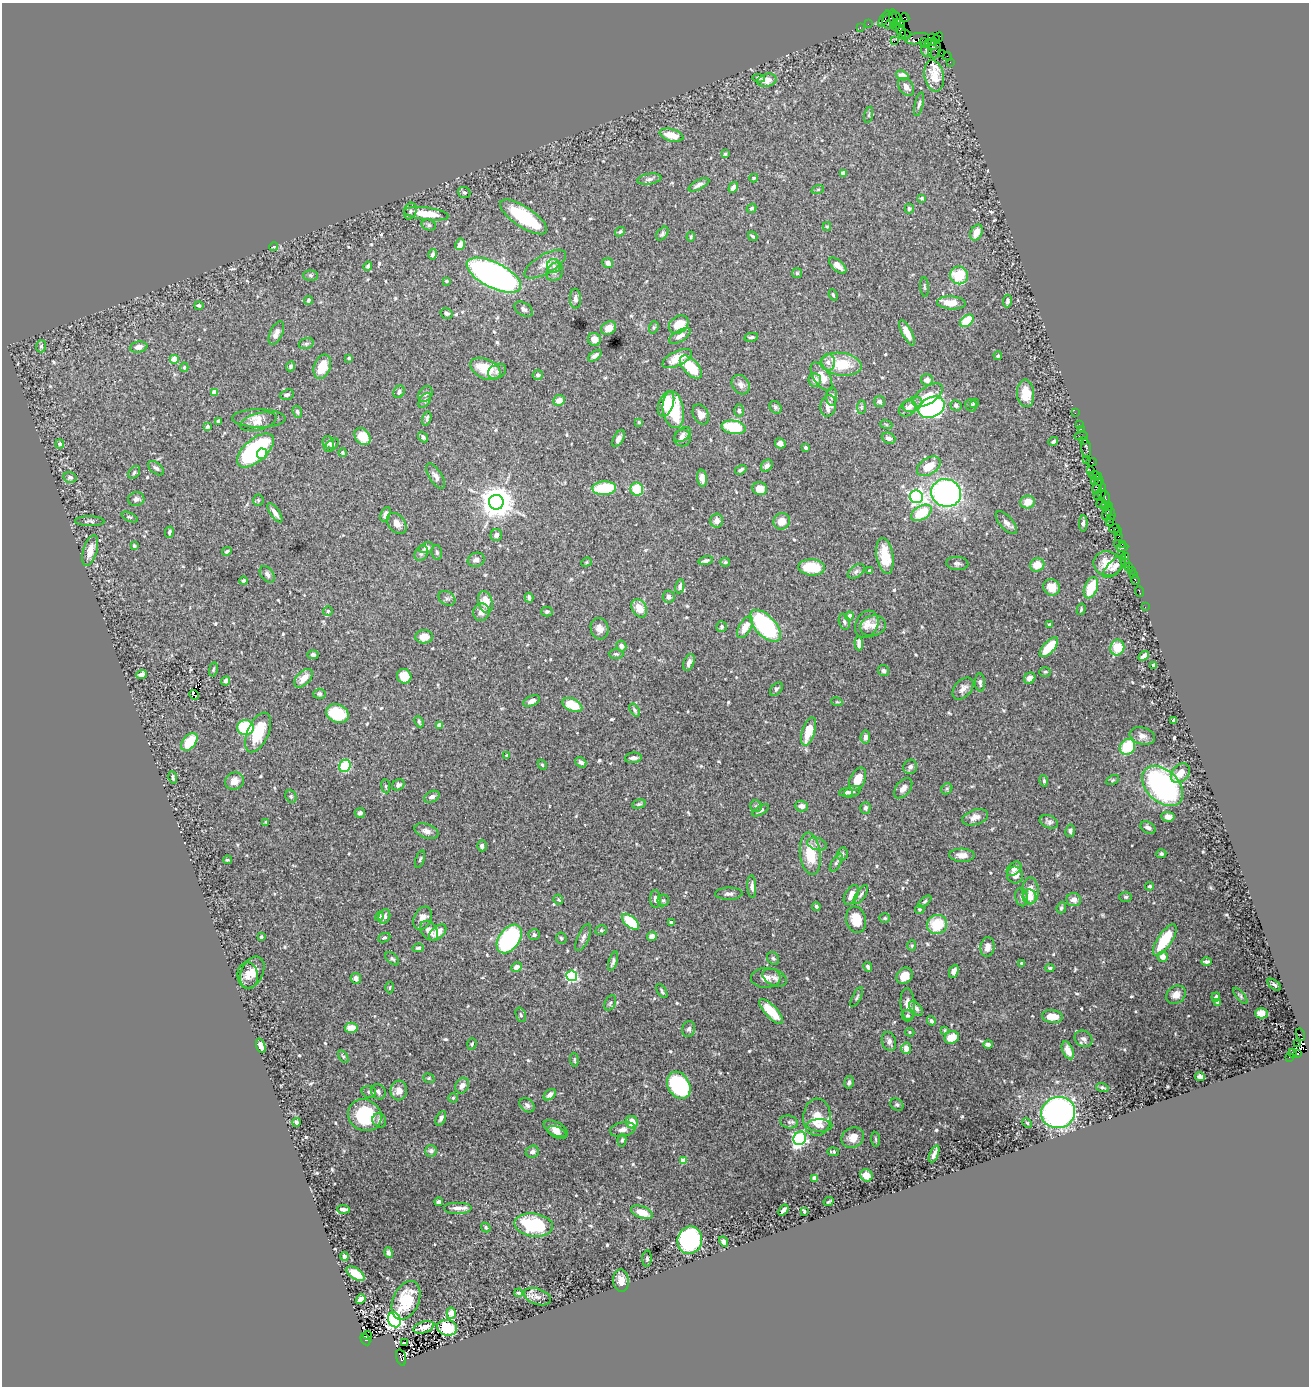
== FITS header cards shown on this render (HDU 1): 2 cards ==
NAXIS1  =                 1307
NAXIS2  =                 1384

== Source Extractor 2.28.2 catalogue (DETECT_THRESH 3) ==
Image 1307 x 1384 px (HDU 1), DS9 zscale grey, 1 PNG px = 1 image px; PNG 1311 x 1388 px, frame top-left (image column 1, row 1384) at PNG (2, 3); each listed source drawn as its Kron ellipse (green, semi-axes under 4 px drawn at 4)
Background 0.693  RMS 0.018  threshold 0.055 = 3 sigma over >= 5 px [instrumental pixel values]
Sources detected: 619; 2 with non-positive FLUX_AUTO (blend fragments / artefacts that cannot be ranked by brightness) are neither listed nor drawn; of the other 617, the 500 brightest by FLUX_AUTO listed and drawn (117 fainter detections omitted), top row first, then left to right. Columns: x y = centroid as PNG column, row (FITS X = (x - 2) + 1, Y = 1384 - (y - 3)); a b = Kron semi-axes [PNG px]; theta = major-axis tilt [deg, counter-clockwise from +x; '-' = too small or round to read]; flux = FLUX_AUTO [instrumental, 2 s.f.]
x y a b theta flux
893 18 9 3 -81 84
905 18 5 3 - 24
884 19 9 4 59 86
898 20 9 3 -59 370
888 21 7 6 - 230
897 23 3 3 - 440
868 24 2 2 - 12
895 26 5 3 - 550
860 28 3 2 - 38
901 32 8 4 -69 86
906 34 6 3 -29 83
938 37 5 3 - 170
934 38 6 3 -9 390
917 39 12 5 10 210
894 41 2 2 - 550
933 42 4 3 - 1000
924 43 5 4 - 910
931 45 6 3 -35 1200
935 49 9 6 81 430
927 51 6 5 - 2.6
941 53 2 2 - 50
947 56 4 2 - 82
950 62 2 2 - 22
902 75 6 4 -18 12
934 76 16 9 -80 17
758 78 6 4 -7 2.4
767 80 10 6 11 12
906 87 10 7 -54 8.9
919 104 12 4 77 3.3
869 115 8 3 77 1.6
671 135 12 6 -15 21
725 154 3 3 - 2.1
843 173 4 4 - 4.3
754 178 4 3 - 1.7
649 179 12 5 9 4.5
699 185 11 4 28 5.5
733 187 6 4 59 4.2
818 189 6 4 19 1.7
464 192 6 5 - 2.7
922 198 4 3 - 1.7
752 208 5 4 - 2.4
909 209 5 4 - 2.2
410 211 8 6 72 3.4
426 214 22 6 -7 28
524 217 27 10 -34 85
429 225 7 5 -17 2.6
827 227 4 4 - 1.7
620 232 5 4 - 2.1
976 232 8 5 67 14
662 234 8 5 53 2.9
753 236 5 3 - 2
691 237 5 3 - 1.6
460 244 6 5 - 10
274 247 4 4 - 1.8
433 254 5 4 - 3.9
608 263 5 5 - 5.9
545 264 23 9 30 14
368 266 4 4 - 3.1
554 266 7 7 - 4.7
838 266 10 5 -41 8.2
555 272 9 8 - 5.8
797 273 5 5 - 1.7
310 275 7 5 -1 2.3
494 275 29 12 -26 670
959 275 9 9 - 45
446 281 4 3 - 1.9
924 287 10 3 -86 1.8
833 295 6 3 -69 1.8
575 299 10 5 -88 4
308 300 4 3 - 2.4
1008 301 6 4 87 4.4
951 303 14 6 -3 20
199 306 4 3 - 2
524 309 10 6 -31 3.8
447 313 6 5 - 2.9
967 321 7 5 41 39
679 325 10 8 35 25
654 327 6 4 72 2
608 328 8 6 35 12
276 333 13 6 65 8.4
907 333 14 5 -62 13
680 336 12 5 30 7.3
751 337 7 4 11 2.2
594 339 6 6 - 11
306 344 7 5 17 2.6
41 346 6 5 - 2.4
139 347 9 5 10 7.5
595 356 7 4 38 5
998 356 4 3 - 2
349 358 3 3 - 2.1
677 358 16 7 26 21
174 359 4 4 - 18
828 362 8 7 - 5.3
841 364 20 11 -8 40
291 366 5 4 - 2.5
184 367 4 4 - 1.7
322 367 12 8 70 23
691 367 14 7 -47 43
485 369 16 9 -24 31
497 371 9 7 27 4.9
538 375 5 5 - 3.3
821 377 16 8 -58 16
815 380 7 6 - 5.4
927 380 6 5 - 7.2
741 385 10 8 -54 6
214 392 4 3 - 12
399 392 6 5 - 2.8
1026 393 14 8 -87 21
425 394 8 6 51 3.3
287 395 7 5 22 3.1
928 395 17 8 34 17
832 397 9 5 88 3.9
425 400 8 5 53 2.5
559 400 6 5 - 10
880 402 5 5 - 3.3
974 403 5 4 - 1.7
666 404 13 7 69 26
912 404 10 6 22 7.9
956 405 6 5 - 3.2
971 405 6 5 - 2.8
828 406 11 7 80 10
775 407 7 5 -53 2.3
861 407 7 4 89 2.1
932 407 14 10 25 270
907 408 9 7 35 6.9
673 410 18 10 -81 71
739 411 6 5 - 2.6
297 412 6 4 -72 2.7
1075 413 2 2 - 31
701 414 11 7 -63 7.1
259 418 26 9 -1 12
427 419 7 4 74 2.7
218 421 4 3 - 2.2
258 422 19 8 15 9.8
639 422 4 3 - 2
886 424 6 4 -19 1.8
1079 424 2 2 - 58
208 427 4 4 - 2.7
734 427 12 6 -8 61
1081 430 3 2 - 70
683 434 9 6 39 4.1
1081 436 7 3 7 270
362 437 9 7 -53 21
423 437 6 4 -48 2.6
682 438 8 8 - 5.5
888 438 7 5 -23 5.6
618 439 9 5 59 5.1
1084 440 4 2 - 140
1053 441 5 4 - 2.8
328 443 6 5 - 4.2
780 443 5 5 - 6
60 444 4 4 - 3.5
332 445 8 5 44 3.3
806 448 3 3 - 2.7
1086 448 10 5 -82 270
255 450 22 11 41 160
342 453 4 4 - 2.1
262 454 5 5 - 11
1087 459 3 2 - 130
1091 462 5 2 - 110
767 466 7 5 50 4.5
929 466 13 8 32 20
156 468 9 5 -39 3.8
741 470 6 3 32 3.1
1090 470 2 2 - 130
134 472 7 5 51 2.4
435 476 14 6 -58 6.7
1096 476 6 2 -15 79
70 477 7 5 -13 3.6
702 478 8 5 -82 8.5
1099 480 6 3 -58 140
1095 481 4 3 - 220
1097 486 8 3 76 430
604 488 12 7 3 53
637 489 6 6 - 40
760 489 7 6 - 12
1102 491 8 4 85 320
946 493 15 14 - 360
1097 496 2 2 - 42
916 497 6 6 - 300
1105 498 7 3 -78 320
136 499 8 7 - 4.7
258 500 5 5 - 1.7
496 502 7 7 - 2600
1028 502 7 6 - 17
1101 503 5 3 - 230
1105 506 5 3 - 81
1109 507 4 2 - 70
1107 512 8 3 71 320
275 513 11 4 -55 6.1
921 513 11 7 31 38
1111 513 7 3 -70 250
385 514 7 4 65 4.9
130 517 9 4 -25 2
1111 519 3 2 - 36
90 521 14 5 -1 3.5
717 521 7 6 - 7.7
782 521 8 8 - 13
1110 522 2 2 - 190
397 523 12 8 -49 7.9
1006 523 14 6 -49 6.6
1083 523 8 4 87 3.7
1115 529 5 3 - 120
1117 531 4 2 - 87
169 532 6 4 77 2.3
496 535 6 5 - 5.5
1119 537 3 2 - 72
1118 543 3 2 - 94
1122 544 2 2 - 89
134 546 3 3 - 2.2
1122 547 6 3 9 130
426 548 7 5 19 4.4
90 550 16 7 74 14
227 551 5 3 - 2.1
437 552 7 5 -79 3
421 553 8 6 58 4
1121 554 2 2 - 540
885 556 18 8 -81 28
1125 556 3 2 - 52
476 560 8 7 - 5.4
706 561 7 4 14 3.3
586 562 5 4 - 1.6
725 562 5 4 - 2.3
1126 562 2 2 - 22
957 563 11 6 -5 3.9
1107 564 14 12 -20 22
1037 565 7 6 - 16
1128 566 2 2 - 14
812 567 13 8 -4 40
1115 567 15 6 44 6.1
1131 570 3 2 - 98
856 571 9 6 38 3.9
869 571 3 3 - 1.9
267 574 9 6 -54 4.7
1133 574 3 2 - 59
1135 580 4 3 - 65
244 581 4 4 - 2.7
680 586 7 4 79 4.1
1052 587 8 8 - 18
1091 588 11 6 67 37
1139 591 5 3 - 56
669 597 6 6 - 3.9
447 598 9 6 -31 3.4
529 598 5 3 - 3.5
485 602 11 7 -75 17
1145 607 2 2 - 23
639 608 9 7 -59 18
1081 609 6 3 74 1.7
328 611 5 5 - 1.8
481 612 9 8 - 7.8
547 612 5 5 - 2.7
849 616 4 4 - 6.1
844 622 8 5 -75 2.9
867 624 14 11 62 10
1049 625 4 3 - 2.1
765 626 20 10 -46 170
873 626 13 10 14 9.8
722 627 5 5 - 2.3
745 627 12 6 59 16
600 629 11 8 -74 8.8
424 637 9 6 2 15
859 643 7 4 -89 5.6
621 646 5 5 - 4.9
1049 647 12 5 49 39
1117 647 8 7 - 33
616 654 7 4 -1 2.1
313 655 5 4 - 3
1144 656 6 4 40 5.3
689 662 9 5 69 5.1
1154 665 3 3 - 8.8
213 669 7 4 79 1.7
883 671 6 5 - 2.6
1045 672 6 4 1 1.7
142 674 5 4 - 5.3
404 676 7 7 - 23
304 678 11 6 45 12
1030 678 6 5 - 5.5
226 681 4 4 - 4.3
980 682 9 5 -88 3.4
963 688 12 8 48 7.4
776 689 8 5 48 2.5
319 694 6 5 - 2.4
194 695 5 2 - 3.1
531 701 9 5 21 5.3
837 702 6 3 -17 1.6
572 705 11 6 -25 32
635 710 7 3 -57 2.1
337 714 12 9 -21 54
1174 720 4 3 - 5.4
419 722 6 3 -66 1.7
439 725 4 4 - 12
246 728 8 7 - 70
808 731 14 6 72 31
258 732 21 10 66 41
1142 736 13 8 -15 7.6
865 737 6 4 84 5.8
189 742 10 6 52 36
1127 747 8 7 - 47
507 756 4 3 - 5.1
633 758 8 5 4 5.7
581 762 6 4 -40 3.5
542 765 5 4 - 1.7
345 766 6 5 - 76
910 767 7 6 - 4.8
1180 773 11 8 47 12
173 777 6 3 -79 2.2
858 779 12 7 65 17
1112 780 7 4 27 1.8
234 781 9 8 - 11
1044 781 6 4 -80 2.1
398 785 6 5 - 3
386 786 7 3 -82 1.7
1163 786 24 15 -44 250
903 788 12 7 51 6.7
947 789 6 5 - 2.1
846 792 7 4 4 4.1
852 792 8 5 21 3
291 796 7 5 -69 2.1
432 797 8 5 29 4.1
639 804 7 4 15 2.4
756 806 6 5 - 2.3
801 806 7 5 -1 5.1
865 808 6 5 - 2.8
761 810 9 4 30 2.8
360 813 5 4 - 3.5
975 817 13 7 18 7.6
1168 817 7 5 -6 6.2
266 822 3 3 - 1.8
1049 822 9 6 -20 3.7
1148 828 8 5 -30 6
426 831 12 7 -20 6.5
1070 831 6 5 - 3.2
817 844 10 6 -16 4.4
482 846 5 4 - 3.9
810 854 21 10 -83 38
842 854 6 5 - 2.5
1161 854 5 4 - 2.3
962 855 13 6 -2 10
420 859 9 4 69 2.1
227 860 4 3 - 1.9
836 863 10 4 59 3.1
1014 869 8 6 43 5.5
1015 875 8 8 - 9.6
1149 886 4 4 - 2.1
752 887 11 4 -87 4.8
1030 890 13 8 -86 11
729 894 14 6 1 5.1
851 895 11 6 59 10
861 895 11 4 56 3.4
1022 897 9 6 -80 3.5
1029 897 7 7 - 14
1126 897 6 5 - 2.6
655 899 9 5 -86 4.9
558 900 5 4 - 1.9
663 900 6 6 - 2.6
1074 900 7 6 - 8.3
925 901 8 4 40 2.2
816 907 4 3 - 2.6
1061 908 5 4 - 2
920 910 5 4 - 1.7
379 916 5 4 - 2.5
384 916 7 5 68 5.1
423 918 12 8 63 10
885 918 5 4 - 1.8
856 920 13 9 -75 28
630 922 10 5 -42 47
671 922 3 3 - 2.9
937 924 10 9 - 42
601 930 6 4 20 2
429 931 11 7 -53 9.3
438 932 10 6 41 13
534 935 6 5 - 2.8
652 936 5 4 - 7.5
261 937 4 3 - 2.3
583 937 14 5 67 4.5
384 938 6 4 24 2
561 938 6 5 - 2.1
509 939 16 10 54 160
1165 940 18 7 56 44
912 946 5 4 - 1.8
987 947 10 7 82 7.9
418 948 6 4 6 2.2
1163 957 5 5 - 8.7
773 958 7 5 -55 2.5
392 959 8 5 -43 2.4
613 961 10 4 72 3.8
1206 961 5 3 - 3.4
1021 963 4 3 - 1.7
516 967 5 4 - 10
868 967 5 3 - 3
1050 968 5 3 - 1.9
954 971 7 4 69 5.4
252 972 17 11 64 15
248 976 13 10 -84 11
572 976 5 5 - 170
905 976 9 7 47 13
356 978 5 5 - 5.9
766 978 15 10 1 9
775 978 13 8 -24 5.9
1274 985 7 4 -38 3.1
390 988 6 4 87 1.6
662 991 8 3 -57 2.3
1176 995 10 8 36 9.8
1240 996 10 4 -50 2.3
857 997 11 4 62 2.5
1216 997 5 3 - 2.7
1218 1002 4 3 - 2.7
610 1003 8 5 65 2.5
908 1004 16 7 -85 11
916 1008 9 5 -49 3.5
771 1011 16 6 -47 26
1261 1013 6 5 - 13
521 1015 7 5 -71 2.3
907 1016 6 6 - 2.4
1052 1016 10 6 -6 20
931 1021 5 4 - 3.1
351 1028 6 5 - 16
689 1029 8 6 72 3.8
945 1030 4 3 - 1.6
910 1032 5 4 - 1.6
1300 1034 6 3 -67 150
952 1037 7 6 - 19
1083 1039 9 7 -33 4.7
889 1041 10 7 -71 5.6
472 1044 6 4 72 2.1
988 1044 5 3 - 3.7
1298 1044 3 2 - 660
261 1046 7 4 -72 8.6
906 1048 5 5 - 8
1068 1050 9 5 -66 12
1292 1053 4 4 - 310
1298 1053 4 3 - 270
343 1057 7 4 -56 2
1289 1057 2 2 - 33
574 1060 7 4 -87 2
1200 1076 5 4 - 3.4
429 1078 6 4 -20 1.7
849 1082 6 5 - 2.7
679 1085 14 10 -61 110
462 1086 8 6 60 6.9
1102 1087 6 4 -16 1.7
399 1091 10 8 84 9.6
369 1092 7 5 -17 2.9
378 1092 8 7 - 4.4
550 1095 7 4 41 6.1
453 1098 4 4 - 2
527 1105 8 6 -40 4.7
897 1105 7 5 -36 2.4
1058 1113 17 15 15 390
365 1115 17 15 -30 82
817 1117 19 14 88 28
441 1118 7 4 65 3.3
379 1120 7 6 - 4.1
296 1122 4 3 - 4
632 1122 6 6 - 16
789 1122 9 6 -14 3.2
1027 1123 5 4 - 1.6
819 1125 13 6 -1 7.3
556 1129 13 6 -27 8.3
623 1130 13 7 10 7
557 1133 10 5 -24 5.4
800 1138 7 6 - 240
853 1138 11 10 - 12
875 1139 7 3 -85 1.6
622 1140 6 4 79 2.1
431 1151 6 6 - 2.9
532 1152 7 6 - 5.7
833 1152 6 3 -8 2.8
934 1154 9 3 65 4.5
683 1160 4 4 - 23
866 1175 6 6 - 12
814 1178 4 4 - 16
829 1201 5 2 - 1.7
439 1202 4 4 - 5.1
458 1208 14 6 0 8
343 1209 6 3 -4 4.6
783 1210 6 3 52 5.2
804 1211 4 3 - 1.9
642 1212 11 6 -20 17
534 1225 19 11 -7 98
486 1227 5 4 - 2.3
690 1240 14 12 72 180
724 1242 5 4 - 5.2
388 1253 5 4 - 4.4
344 1256 4 4 - 5.7
647 1259 8 4 86 2.8
355 1273 10 5 -35 22
621 1281 11 8 -83 9.9
519 1293 4 4 - 2.6
537 1297 14 8 -19 7
361 1299 5 4 - 10
406 1300 20 13 66 50
451 1313 5 4 - 11
394 1320 8 6 -68 440
424 1327 11 5 18 8.9
447 1328 10 8 -10 42
367 1335 5 3 - 4.2
365 1339 6 3 -60 570
404 1343 3 3 - 3.7
401 1358 8 4 -74 1200
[117 fainter detections neither listed nor drawn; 2 non-positive-flux detections neither listed nor drawn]